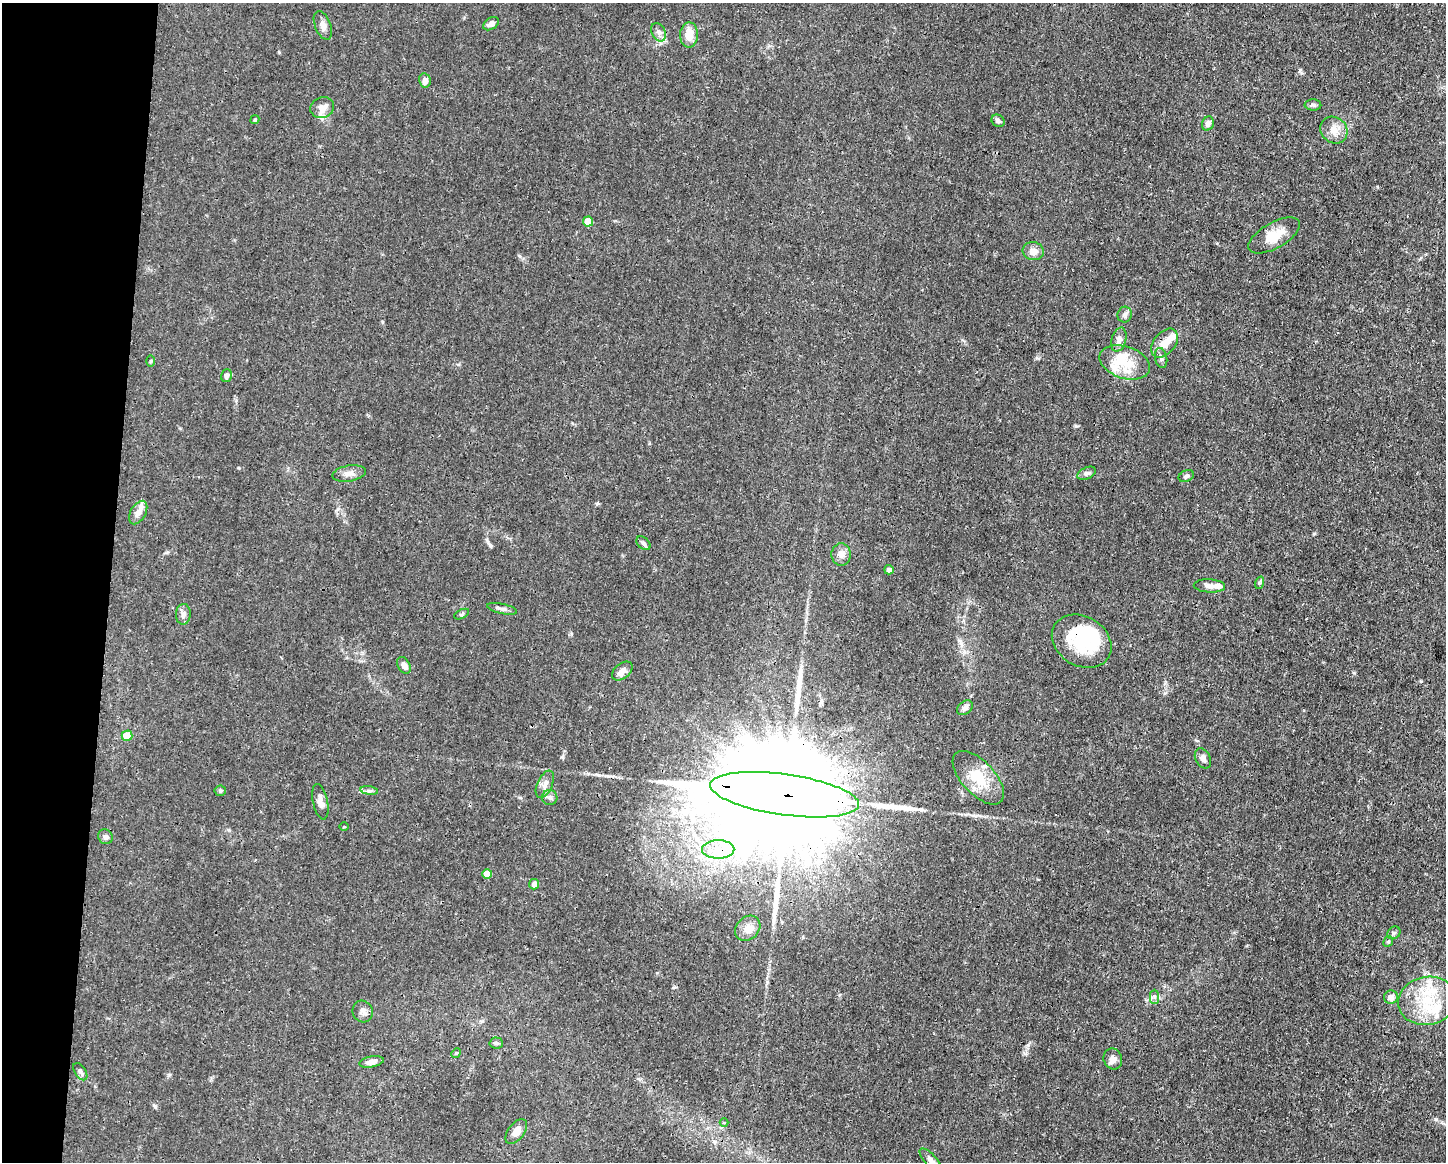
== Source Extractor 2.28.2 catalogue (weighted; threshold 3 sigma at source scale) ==
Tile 7 of 3 x 4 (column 1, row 3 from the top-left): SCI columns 112-1555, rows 1161-2320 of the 4667 x 4639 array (HDU 1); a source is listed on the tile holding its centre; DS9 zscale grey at full resolution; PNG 1448 x 1164 px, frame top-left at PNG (2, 3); each listed source drawn as its Kron ellipse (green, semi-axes under 4 px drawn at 4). Shown black and unused: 8% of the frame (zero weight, under 3 of 4 exposures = <1% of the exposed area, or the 3 px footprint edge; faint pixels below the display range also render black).
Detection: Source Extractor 2.28.2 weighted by HDU 2 'WHT'; one run over the whole footprint, this tile lists its part. Background 0.0157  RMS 0.0024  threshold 0.0109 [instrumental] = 3 sigma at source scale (4.5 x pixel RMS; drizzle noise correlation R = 1.50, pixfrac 1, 0.05/0.05 arcsec/px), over >= 5 px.
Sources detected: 81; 2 inside a brighter object's white glare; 3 long thin detections or spike segments (spike, bleed or trail) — neither listed nor drawn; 10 inside a brighter listed object's ellipse — not listed separately; the other 66 listed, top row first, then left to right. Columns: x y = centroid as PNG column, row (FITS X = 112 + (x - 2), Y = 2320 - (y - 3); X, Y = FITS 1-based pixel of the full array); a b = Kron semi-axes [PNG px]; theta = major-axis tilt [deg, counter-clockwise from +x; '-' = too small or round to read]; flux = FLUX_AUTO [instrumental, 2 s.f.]
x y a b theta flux
491 24 8 5 31 1.2
323 25 15 8 -68 1.3
658 32 9 7 -64 1.1
689 35 12 9 89 3.3
425 80 7 6 - 1.1
1313 105 8 5 -1 0.57
322 108 12 10 24 1.7
255 120 5 4 - 0.34
998 121 7 6 - 0.73
1208 123 7 6 - 1.2
1334 130 14 12 -44 2.6
588 222 5 5 - 5.1
1274 235 29 12 29 4.7
1033 251 10 9 - 2.1
1125 315 8 7 - 0.71
1119 340 12 7 74 1.4
1165 343 16 10 51 3.1
1161 358 10 6 -80 0.78
151 361 5 3 - 0.25
1125 362 26 16 -19 6.4
227 376 6 5 - 0.77
349 473 17 8 9 1.6
1087 473 10 6 25 0.76
1186 476 8 5 24 0.54
138 512 13 7 60 1.7
644 543 8 5 -42 0.57
841 554 11 9 -86 1.5
889 570 5 4 - 1
1259 583 6 4 71 0.37
1209 586 16 6 -3 1.3
502 609 15 5 -12 0.88
183 614 10 7 87 0.99
462 614 8 4 28 0.36
1082 641 31 24 -31 14
404 665 9 6 -58 1.2
622 671 12 7 40 1.5
965 708 9 6 38 0.85
127 736 5 5 - 4.7
1203 758 11 7 -63 1.1
978 778 33 16 -47 7.6
545 784 15 7 65 1.5
220 791 5 5 - 0.4
369 791 9 4 -8 0.59
785 795 75 20 -8 24000
550 798 8 7 - 0.77
320 802 18 7 -78 1.5
344 827 4 3 - 0.2
105 837 8 7 - 0.69
718 849 16 9 0 3.5
487 874 5 5 - 5.1
534 884 5 5 - 1.4
748 928 14 11 44 1.8
1394 933 7 5 44 0.52
1388 941 6 4 65 0.39
1154 997 7 4 -90 0.58
1391 997 7 6 - 1.3
1427 1001 29 24 11 12
363 1012 11 10 - 1.1
496 1043 6 5 - 0.49
456 1053 5 4 - 0.3
1113 1059 10 9 - 1.3
371 1062 12 5 11 1.5
80 1072 10 5 -57 0.66
724 1122 4 3 - 0.22
516 1131 14 8 53 2.1
931 1161 16 6 -49 1.4
Overlapping masked pixels (flux is a lower limit): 3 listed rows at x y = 1165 343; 1082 641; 785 795
Isophote crosses this tile's border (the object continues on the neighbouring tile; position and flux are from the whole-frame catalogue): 1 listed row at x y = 931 1161
Unlisted compact peaks at least as high as the median listed source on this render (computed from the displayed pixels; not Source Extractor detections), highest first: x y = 1436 1119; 1076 426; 1300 70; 1354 673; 279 52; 1314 534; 961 643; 155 1106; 239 468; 1037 358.